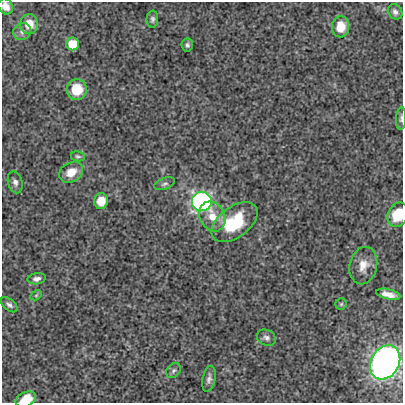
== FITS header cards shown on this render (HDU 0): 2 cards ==
NAXIS1  =                  401
NAXIS2  =                  401

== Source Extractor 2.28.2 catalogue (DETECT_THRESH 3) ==
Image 401 x 401 px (HDU 0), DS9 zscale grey, 1 PNG px = 1 image px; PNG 405 x 405 px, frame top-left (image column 1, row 401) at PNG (2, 2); each listed source drawn as its Kron ellipse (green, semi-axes under 4 px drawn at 4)
Background 1.34e-04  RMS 0.0059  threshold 0.0176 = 3 sigma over >= 5 px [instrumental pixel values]
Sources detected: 30; all 30 listed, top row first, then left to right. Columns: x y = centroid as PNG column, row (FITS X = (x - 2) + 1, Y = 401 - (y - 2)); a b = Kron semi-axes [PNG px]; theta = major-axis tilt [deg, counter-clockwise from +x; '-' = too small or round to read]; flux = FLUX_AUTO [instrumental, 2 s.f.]
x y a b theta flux
6 6 8 7 - 2.6
395 12 8 6 -51 1.4
152 19 8 6 85 1.1
29 24 10 9 - 6.4
341 27 10 8 85 7.7
22 32 9 8 - 1.9
73 44 6 6 - 12
187 45 6 6 - 0.96
77 90 10 10 - 10
401 119 11 5 88 1.2
78 156 7 5 -12 0.75
71 172 13 9 30 5.4
15 182 11 7 -75 1.8
165 184 10 5 20 1.1
101 201 8 7 - 6
202 201 10 9 - 100
398 215 12 10 64 11
212 216 15 12 -61 6.2
235 222 26 15 37 21
363 265 19 13 77 5.3
37 279 9 5 9 1.6
388 294 12 5 -13 3.1
36 295 6 4 30 0.52
341 304 5 5 - 0.71
9 305 10 5 -38 1.4
266 338 10 7 -26 1.6
385 362 18 14 59 170
174 371 8 6 46 1
209 379 13 6 78 1.7
26 399 11 7 24 6.3
At the frame edge (FLAGS 8, measured only in part): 4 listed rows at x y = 6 6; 401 119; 398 215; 26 399